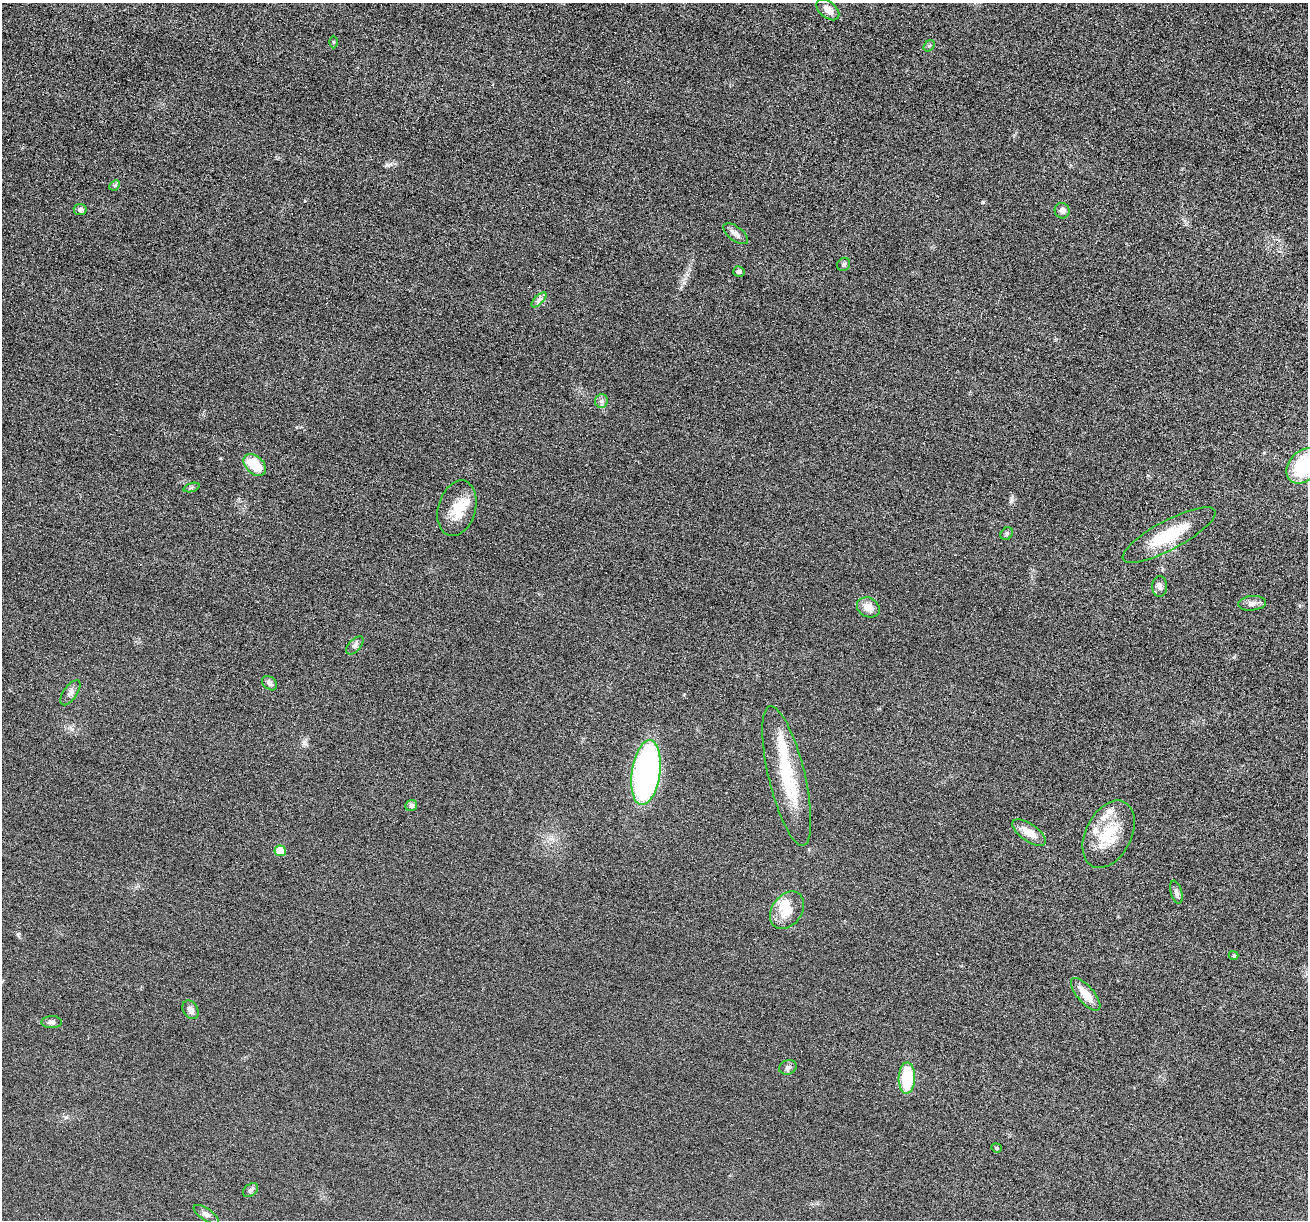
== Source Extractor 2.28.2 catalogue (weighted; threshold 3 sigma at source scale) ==
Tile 10 of 4 x 4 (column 2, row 3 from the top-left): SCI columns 1322-2627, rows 1356-2573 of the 5255 x 5272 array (HDU 1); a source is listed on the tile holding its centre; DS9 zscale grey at full resolution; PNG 1310 x 1222 px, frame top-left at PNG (2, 3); each listed source drawn as its Kron ellipse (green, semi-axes under 4 px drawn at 4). Nothing masked; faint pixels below the display range render black.
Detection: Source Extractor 2.28.2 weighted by HDU 2 'WHT'; one run over the whole footprint, this tile lists its part. Background 0.0528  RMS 0.0086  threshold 0.035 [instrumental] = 3 sigma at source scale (4.09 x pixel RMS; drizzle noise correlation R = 1.36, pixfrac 0.8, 0.05/0.05 arcsec/px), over >= 5 px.
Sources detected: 46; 1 inside a brighter object's white glare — neither listed nor drawn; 5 inside a brighter listed object's ellipse — not listed separately; the other 40 listed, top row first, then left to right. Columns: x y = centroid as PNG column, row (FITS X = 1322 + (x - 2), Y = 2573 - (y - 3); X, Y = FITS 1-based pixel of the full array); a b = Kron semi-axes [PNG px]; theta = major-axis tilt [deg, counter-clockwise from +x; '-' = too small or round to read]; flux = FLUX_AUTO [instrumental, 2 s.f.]
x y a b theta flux
828 10 13 8 -40 5.9
334 42 6 4 -89 0.86
929 46 6 4 43 1.4
115 185 6 4 44 1.2
80 210 6 5 - 2.4
1062 211 8 7 - 3.6
736 234 14 7 -37 3.8
844 264 7 6 - 1.7
739 272 6 5 - 1.6
539 300 10 3 45 2.2
601 401 7 6 - 2.2
255 465 13 8 -43 24
1303 466 20 14 48 48
192 487 8 3 19 1.2
457 508 28 18 74 18
1007 534 7 5 50 1.7
1169 535 52 14 28 33
1160 586 10 7 -89 3.1
1252 603 14 7 5 3.9
868 607 12 9 -29 7.6
355 645 11 6 48 2.7
270 683 8 6 -40 2.5
70 693 14 7 55 3.5
646 773 33 14 82 230
787 776 71 18 -76 49
411 805 6 5 - 2.2
1029 833 19 8 -35 9.5
1109 834 36 23 63 30
280 851 5 5 - 18
1176 892 12 5 -74 2.6
787 910 20 15 55 14
1234 955 5 4 - 1.1
1086 994 20 8 -50 12
190 1010 10 7 -59 3.2
52 1022 10 6 1 2.4
788 1067 9 7 25 2.6
907 1078 16 8 88 36
996 1148 5 4 - 1
250 1190 8 6 40 1.9
206 1214 14 6 -34 3
Isophote crosses this tile's border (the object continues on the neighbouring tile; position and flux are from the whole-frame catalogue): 1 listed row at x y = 1303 466
Unlisted compact peaks at least as high as the median listed source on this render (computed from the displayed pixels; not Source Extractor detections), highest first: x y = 983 202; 387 165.